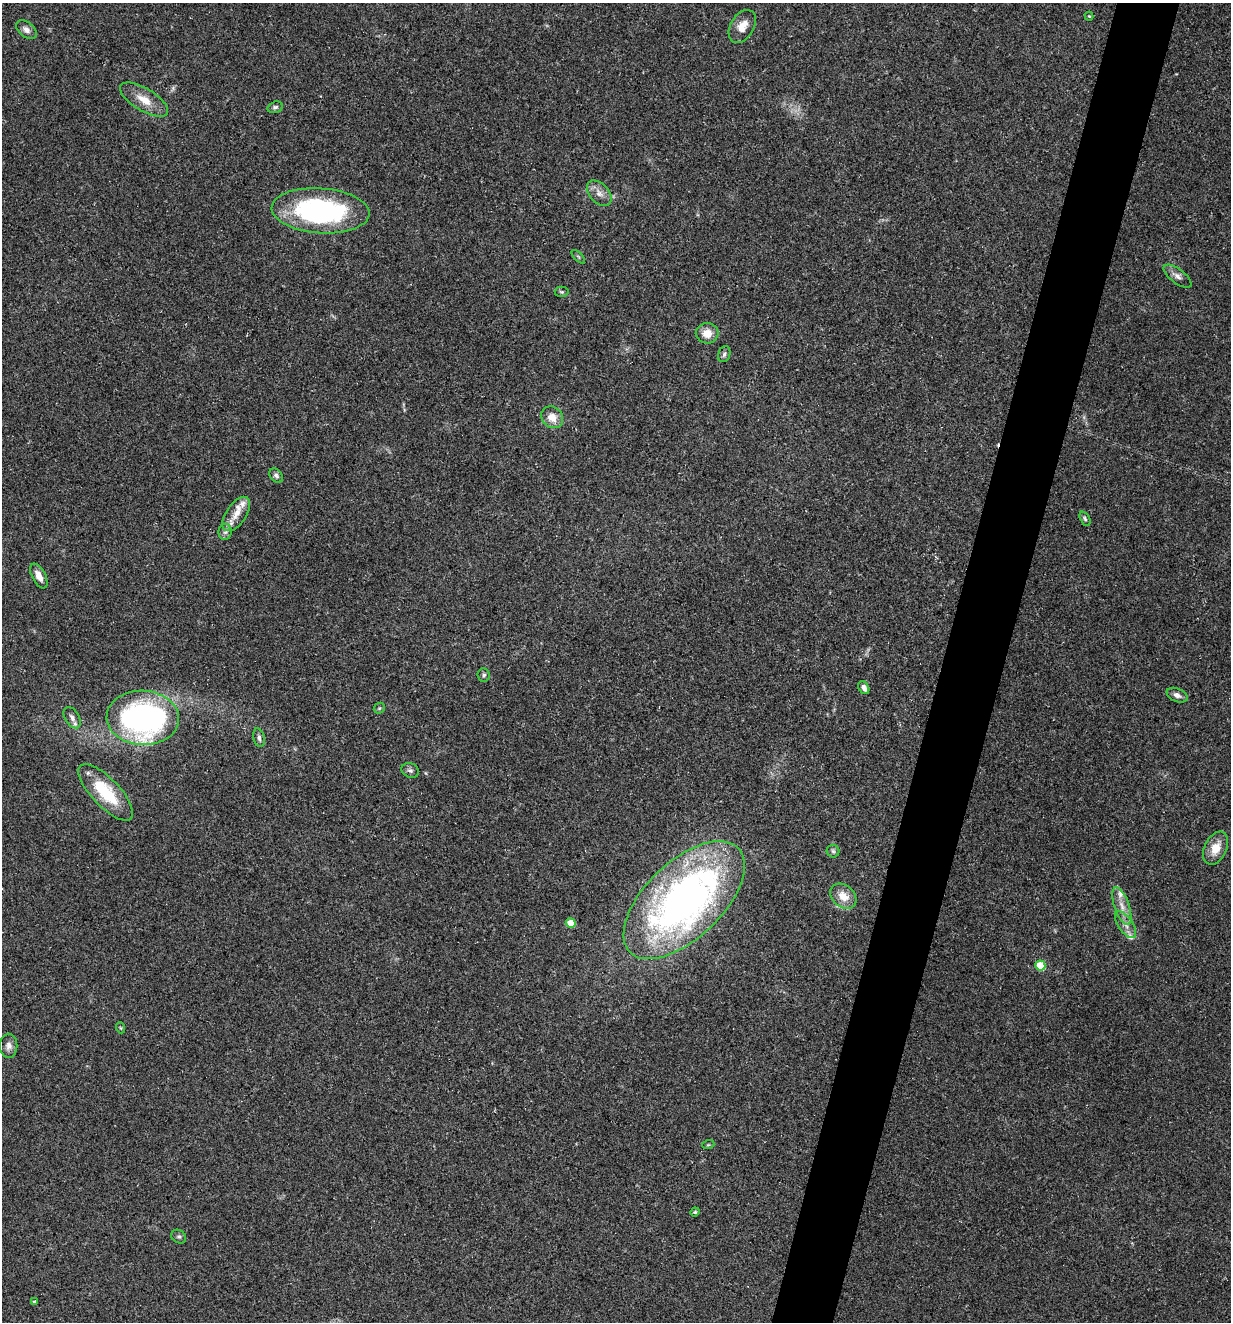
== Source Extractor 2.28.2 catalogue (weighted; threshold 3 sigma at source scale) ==
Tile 10 of 4 x 4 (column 2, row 3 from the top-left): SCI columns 1484-2712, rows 1321-2640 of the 5297 x 5282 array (HDU 1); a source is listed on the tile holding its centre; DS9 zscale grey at full resolution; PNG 1233 x 1324 px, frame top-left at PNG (2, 3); each listed source drawn as its Kron ellipse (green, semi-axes under 4 px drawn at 4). Shown black and unused: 5% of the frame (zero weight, under 3 of 5 exposures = <1% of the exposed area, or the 3 px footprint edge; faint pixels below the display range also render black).
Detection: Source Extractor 2.28.2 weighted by HDU 2 'WHT'; one run over the whole footprint, this tile lists its part. Background 0.107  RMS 0.0066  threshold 0.0299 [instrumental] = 3 sigma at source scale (4.5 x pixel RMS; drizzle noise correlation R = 1.50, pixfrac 1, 0.05/0.05 arcsec/px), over >= 5 px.
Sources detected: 45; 1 cosmic-ray / hot-pixel residue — neither listed nor drawn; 3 inside a brighter listed object's ellipse — not listed separately; the other 41 listed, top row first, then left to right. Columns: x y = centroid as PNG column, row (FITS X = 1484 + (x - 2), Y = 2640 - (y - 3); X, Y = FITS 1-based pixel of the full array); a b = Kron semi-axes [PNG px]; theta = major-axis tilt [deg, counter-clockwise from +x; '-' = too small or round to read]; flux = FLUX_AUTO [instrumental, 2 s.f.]
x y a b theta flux
1089 16 4 4 - 0.78
742 26 18 11 59 8.7
26 30 12 7 -39 3.5
144 100 27 11 -31 11
275 107 8 5 17 1.6
599 193 15 9 -47 5.3
320 211 49 22 -4 120
578 257 8 3 -45 0.91
1177 276 16 7 -37 4
562 292 7 5 -2 1.1
707 333 11 10 - 8.1
724 354 8 6 70 1.7
552 417 12 10 -46 7.8
276 475 8 6 -53 1.7
236 514 20 10 56 9
1085 519 7 4 -63 1.3
225 532 8 6 87 2.1
39 576 13 6 -62 5.2
484 675 7 6 - 1.4
864 688 7 5 -59 3.4
1177 695 11 6 -23 3.3
379 708 6 5 - 1
72 718 12 7 -59 3.1
143 718 36 27 -3 190
259 738 9 5 -76 2
410 770 9 7 -23 1.9
106 792 37 14 -46 32
1216 848 17 11 64 11
833 851 6 6 - 1.5
843 896 14 11 -41 9.3
684 900 75 38 44 340
1122 906 20 7 -71 7.5
571 923 5 4 - 20
1126 925 15 7 -55 5
1040 966 5 5 - 33
121 1028 5 3 - 0.63
9 1046 12 8 89 3.6
708 1145 6 4 18 0.84
695 1212 5 4 - 0.77
179 1237 8 6 -33 1.5
34 1302 4 4 - 1.2